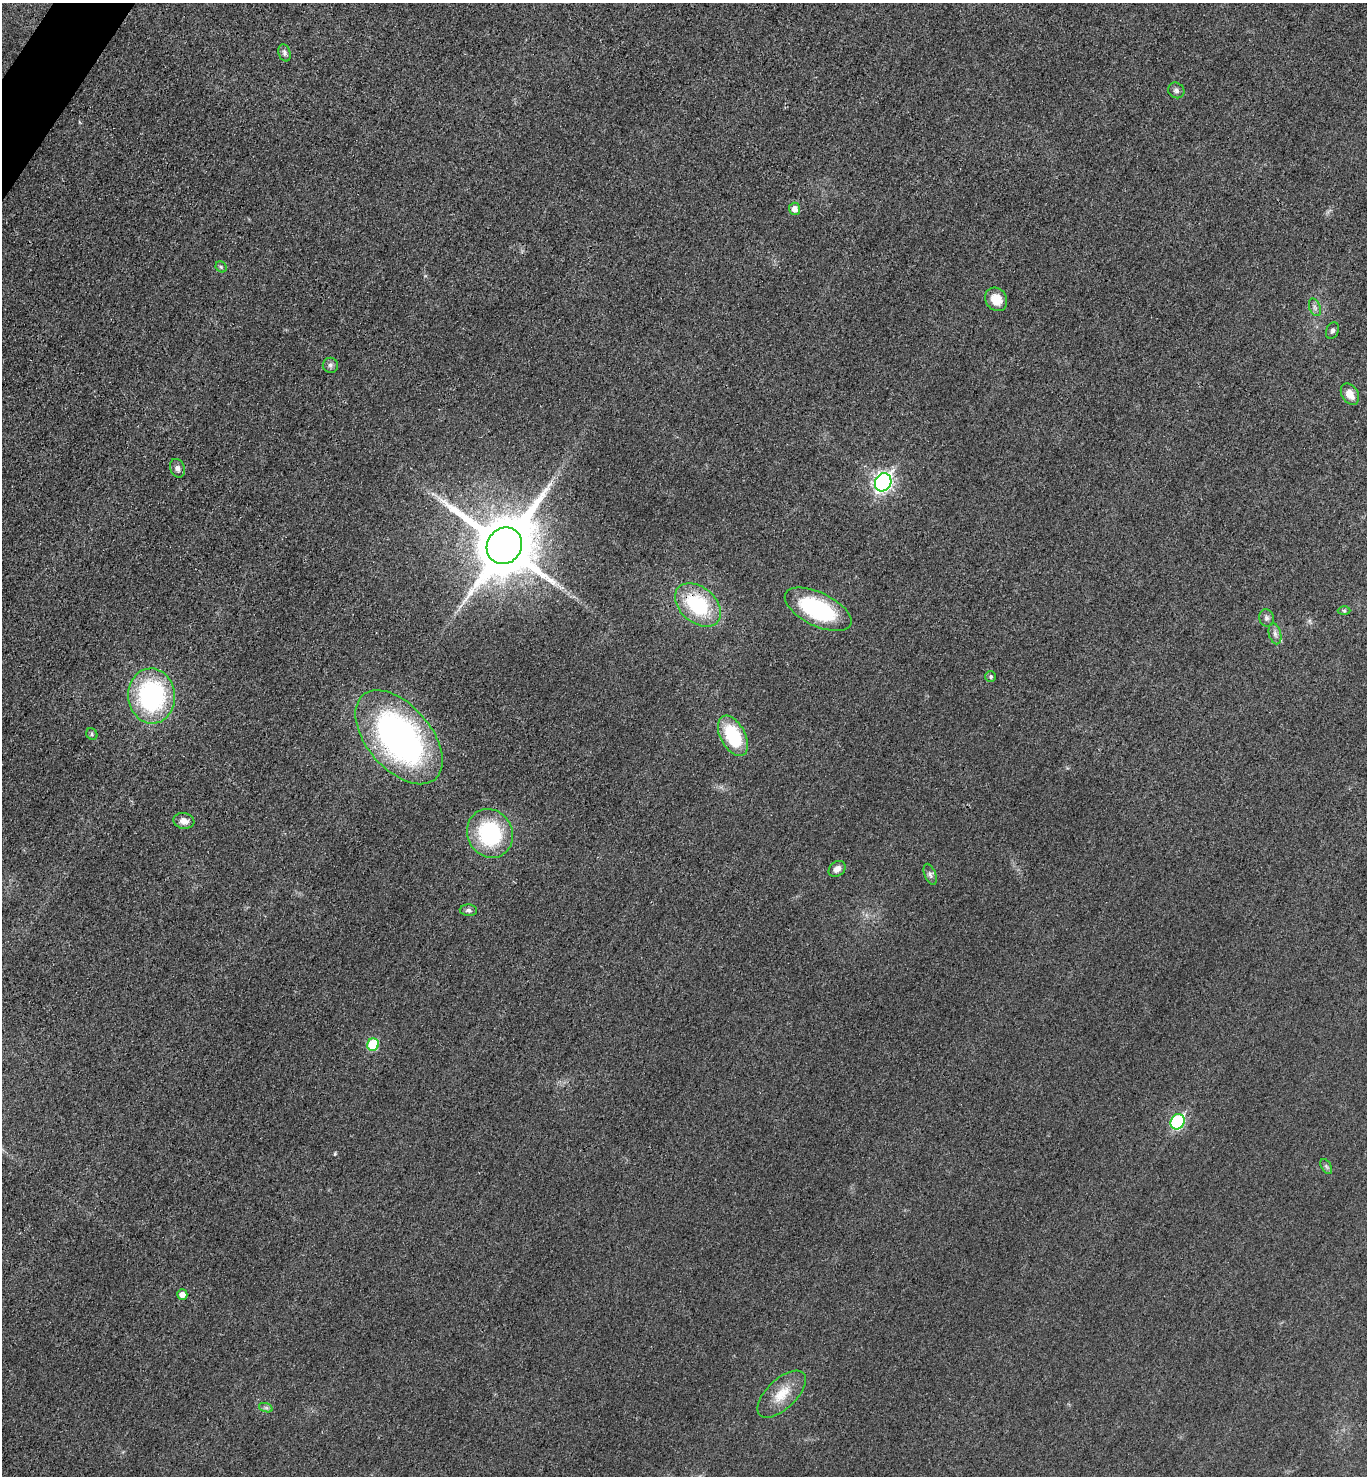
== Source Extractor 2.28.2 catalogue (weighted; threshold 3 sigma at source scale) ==
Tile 11 of 4 x 4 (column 3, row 3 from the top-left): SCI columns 2893-4257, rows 1486-2959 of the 5923 x 5917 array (HDU 1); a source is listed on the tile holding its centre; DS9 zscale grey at full resolution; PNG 1369 x 1478 px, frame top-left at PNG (2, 3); each listed source drawn as its Kron ellipse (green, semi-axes under 4 px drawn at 4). Shown black and unused: <1% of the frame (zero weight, under 3 of 4 exposures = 1% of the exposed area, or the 3 px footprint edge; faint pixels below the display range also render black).
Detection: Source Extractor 2.28.2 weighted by HDU 2 'WHT'; one run over the whole footprint, this tile lists its part. Background 0.0209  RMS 0.0058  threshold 0.0262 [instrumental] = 3 sigma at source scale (4.5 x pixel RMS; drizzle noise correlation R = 1.50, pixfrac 1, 0.05/0.05 arcsec/px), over >= 5 px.
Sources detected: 33; all 33 listed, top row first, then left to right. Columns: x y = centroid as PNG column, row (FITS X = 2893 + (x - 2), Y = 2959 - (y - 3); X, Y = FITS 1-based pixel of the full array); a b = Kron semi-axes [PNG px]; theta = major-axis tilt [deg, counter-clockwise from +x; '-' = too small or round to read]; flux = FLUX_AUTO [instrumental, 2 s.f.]
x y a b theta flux
285 53 9 6 -73 1.6
1176 90 8 7 - 1.9
795 209 6 5 - 4.3
221 267 6 5 - 0.97
996 299 12 10 -55 9.5
1315 307 9 5 -70 1.8
1332 330 9 6 66 1.5
330 365 7 7 - 1.8
1350 394 11 8 -56 5.8
177 468 9 7 -68 2.3
883 482 9 8 - 220
504 546 19 17 54 5100
698 605 26 17 -40 44
818 609 36 16 -26 60
1344 611 6 4 -1 0.81
1266 618 9 7 -75 2
1275 634 10 6 -75 2.4
991 676 5 5 - 1.3
152 696 27 23 -85 90
92 734 6 5 - 1.1
733 736 22 12 -61 35
399 737 55 32 -49 210
184 821 10 8 -9 4.1
490 833 25 22 -61 53
837 869 9 7 38 3.6
930 874 11 5 -70 1.9
468 910 8 5 -3 1.6
373 1045 6 5 - 25
1177 1122 8 6 56 60
1326 1166 8 5 -59 1.2
182 1295 5 5 - 3.8
782 1394 30 15 44 13
266 1408 7 4 -19 1.4
Overlapping masked pixels (flux is a lower limit): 1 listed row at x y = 698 605